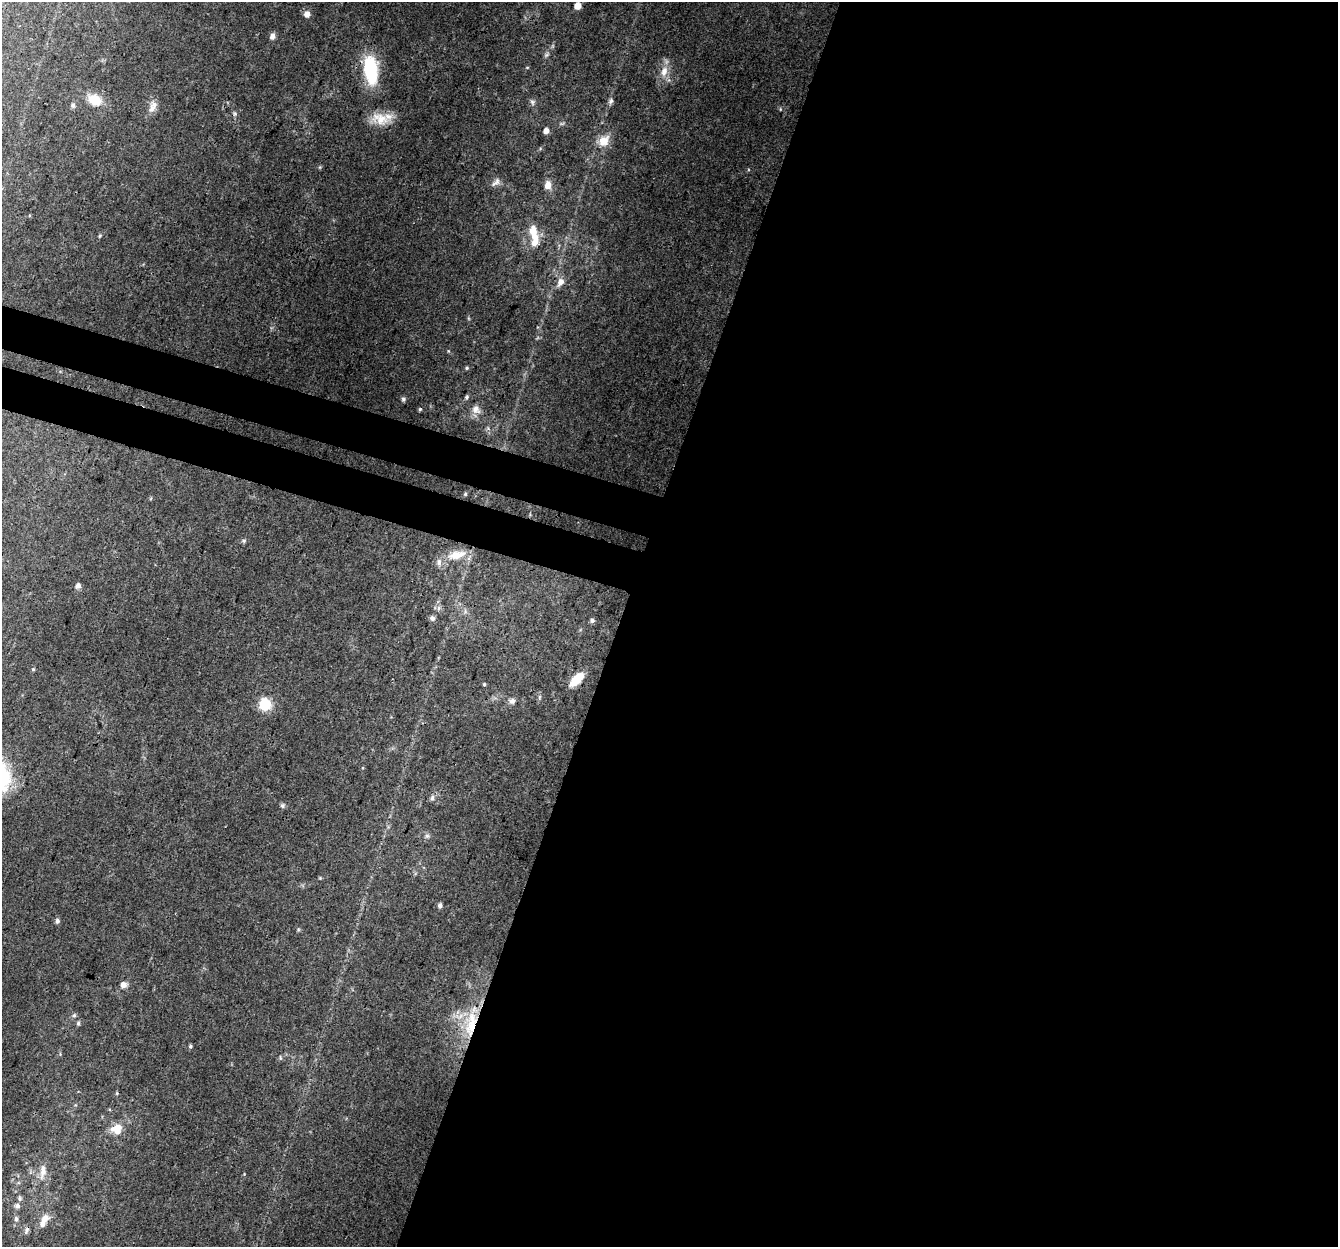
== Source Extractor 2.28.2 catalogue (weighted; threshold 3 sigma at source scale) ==
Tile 12 of 4 x 4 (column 4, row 3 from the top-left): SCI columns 4031-5366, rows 1521-2765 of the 5398 x 5589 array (HDU 1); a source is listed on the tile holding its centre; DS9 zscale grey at full resolution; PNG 1340 x 1249 px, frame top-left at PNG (2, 2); no overlay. Shown black and unused: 57% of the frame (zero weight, under 3 of 4 exposures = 6% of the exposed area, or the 3 px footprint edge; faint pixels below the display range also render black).
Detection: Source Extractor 2.28.2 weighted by HDU 2 'WHT'; one run over the whole footprint, this tile lists its part. Background 0.0749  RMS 0.0052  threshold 0.0232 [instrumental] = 3 sigma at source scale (4.5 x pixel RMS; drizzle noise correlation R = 1.50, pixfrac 1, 0.0396/0.0396 arcsec/px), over >= 5 px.
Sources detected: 57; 1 cosmic-ray / hot-pixel residue — not listed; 3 inside a brighter listed object's ellipse — not listed separately; the other 53 listed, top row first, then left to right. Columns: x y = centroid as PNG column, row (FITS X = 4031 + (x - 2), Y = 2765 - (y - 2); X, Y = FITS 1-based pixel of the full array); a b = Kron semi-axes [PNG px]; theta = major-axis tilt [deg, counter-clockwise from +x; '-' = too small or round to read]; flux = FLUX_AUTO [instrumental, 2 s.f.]
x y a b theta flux
577 6 6 5 - 4.9
307 14 7 7 - 2.6
272 36 7 5 73 2.6
371 70 33 16 -84 29
664 71 15 9 75 5.3
94 100 15 12 -29 9.3
611 101 8 6 76 1.4
532 102 9 5 -72 1.4
73 105 7 5 -89 1.1
152 106 19 9 68 3.8
380 119 27 16 -19 11
546 131 6 5 - 2.8
604 141 15 12 45 7.6
496 182 14 7 41 2.3
548 185 10 8 78 3.9
533 230 14 10 77 5.3
99 236 6 3 70 0.64
535 242 17 9 59 6.1
561 282 10 7 59 3.6
467 368 5 4 - 0.68
467 397 7 5 44 0.92
403 399 6 5 - 0.97
420 409 5 4 - 0.65
476 409 13 10 -53 4
465 494 5 4 - 0.67
244 541 6 5 - 0.89
456 555 26 11 13 9.2
78 586 6 6 - 2.1
432 618 7 6 - 1.4
592 620 6 5 - 1
33 669 5 4 - 0.62
576 679 18 8 43 9.2
484 684 4 4 - 0.56
512 701 8 7 - 1.8
265 704 7 6 - 40
432 798 8 5 72 1.2
282 806 6 6 - 1
427 836 6 6 - 1.1
440 905 6 4 83 1.5
57 921 6 5 - 1.4
123 985 7 7 - 2.8
74 1015 6 5 - 0.97
78 1023 6 4 -78 0.94
472 1025 35 16 73 24
190 1046 5 4 - 0.85
280 1058 7 3 -82 0.62
117 1129 13 12 - 5.9
43 1171 22 8 84 5
20 1198 6 6 - 1.1
17 1206 7 6 - 1.8
16 1219 7 5 -89 1.3
44 1221 21 9 63 5.5
26 1230 11 5 71 1.5
Overlapping masked pixels (flux is a lower limit): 1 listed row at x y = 472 1025